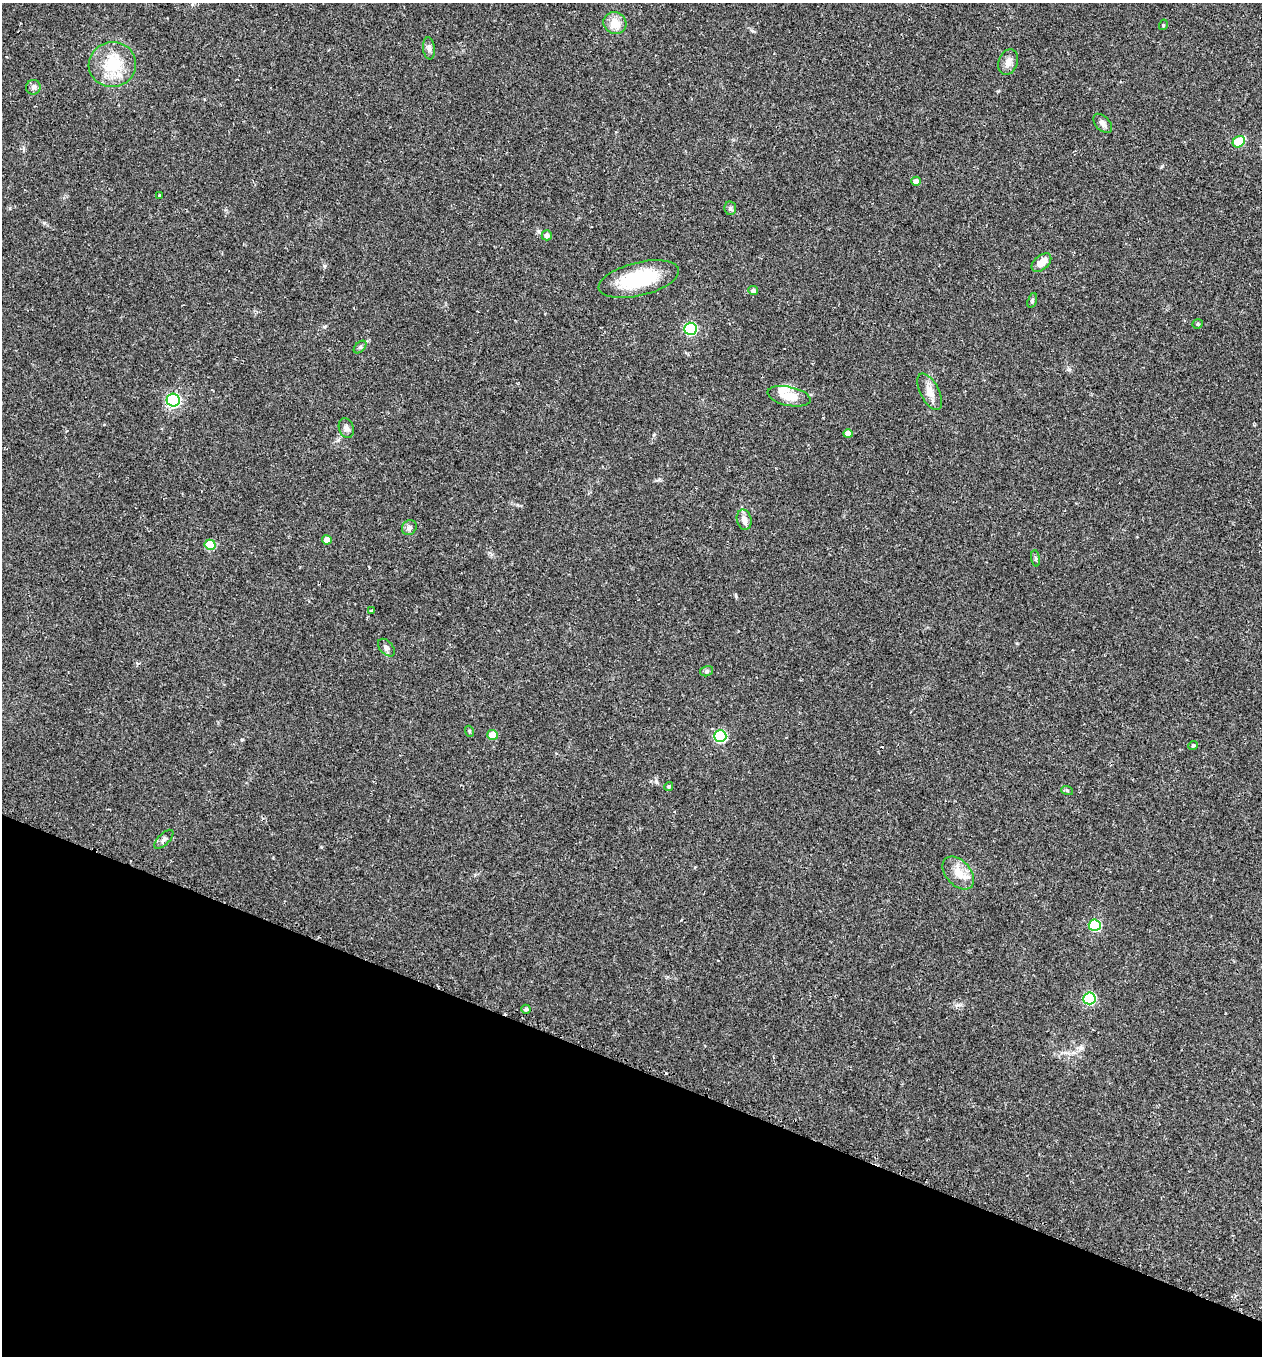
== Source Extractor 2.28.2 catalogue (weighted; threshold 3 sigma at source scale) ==
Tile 15 of 4 x 4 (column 3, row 4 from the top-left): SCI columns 2684-3943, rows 43-1396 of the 5479 x 5487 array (HDU 1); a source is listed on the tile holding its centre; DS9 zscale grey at full resolution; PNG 1264 x 1358 px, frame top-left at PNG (2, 3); each listed source drawn as its Kron ellipse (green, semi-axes under 4 px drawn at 4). Shown black and unused: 21% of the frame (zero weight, under 2 of 3 exposures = <1% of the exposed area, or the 3 px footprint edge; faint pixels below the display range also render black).
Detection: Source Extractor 2.28.2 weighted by HDU 2 'WHT'; one run over the whole footprint, this tile lists its part. Background 0.0386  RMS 0.0053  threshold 0.0238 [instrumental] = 3 sigma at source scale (4.5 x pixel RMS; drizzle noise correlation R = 1.50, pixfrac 1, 0.05/0.05 arcsec/px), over >= 5 px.
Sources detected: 45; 1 cosmic-ray / hot-pixel residue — neither listed nor drawn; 1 inside a brighter listed object's ellipse — not listed separately; the other 43 listed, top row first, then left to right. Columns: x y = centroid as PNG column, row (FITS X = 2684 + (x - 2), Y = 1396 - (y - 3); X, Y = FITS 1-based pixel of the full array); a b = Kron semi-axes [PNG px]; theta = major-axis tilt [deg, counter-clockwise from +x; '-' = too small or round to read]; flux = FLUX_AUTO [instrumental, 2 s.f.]
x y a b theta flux
615 23 12 10 -34 6.9
1163 25 5 3 - 0.51
429 48 11 6 -84 1.7
1008 62 13 9 71 3.3
112 65 24 22 12 20
33 87 7 7 - 1.5
1103 123 11 7 -46 2.4
1239 142 6 5 - 21
916 181 5 4 - 3.5
160 196 3 3 - 1.4
730 208 7 6 - 1
547 235 5 5 - 1.9
1041 263 11 7 41 5.3
639 279 41 16 14 30
753 291 5 4 - 1.8
1032 300 7 4 72 0.86
1198 324 5 4 - 0.72
690 329 6 6 - 65
360 347 7 4 45 0.94
930 392 20 9 -63 5
789 396 22 9 -12 8.3
173 400 6 6 - 100
346 428 10 7 -73 1.9
848 434 4 4 - 3.8
744 520 10 7 -76 3.4
409 527 8 7 - 1.6
327 540 5 4 - 5.4
210 545 5 5 - 22
1036 558 8 4 -82 0.88
371 611 4 3 - 1
386 648 10 6 -48 2.3
707 671 6 5 - 1
469 731 5 3 - 0.6
492 735 5 5 - 11
720 736 6 6 - 51
1193 745 5 4 - 0.71
669 786 4 4 - 0.88
1067 790 6 4 -18 0.66
164 839 12 5 44 1.5
958 873 19 12 -48 7.9
1095 925 6 5 - 36
1089 998 6 6 - 53
526 1009 4 4 - 1
Unlisted compact peaks at least as high as the median listed source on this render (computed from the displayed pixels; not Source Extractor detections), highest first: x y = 324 266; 958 1005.